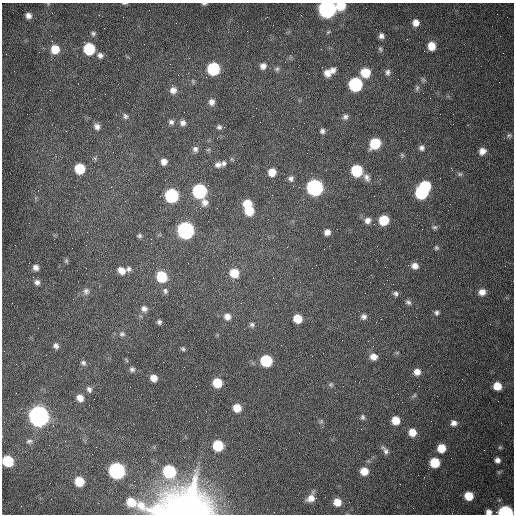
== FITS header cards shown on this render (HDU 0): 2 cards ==
NAXIS1  =                  512 /fastest changing axis
NAXIS2  =                  512 /next to fastest changing axis

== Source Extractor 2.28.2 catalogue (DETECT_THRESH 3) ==
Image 512 x 512 px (HDU 0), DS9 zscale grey, 1 PNG px = 1 image px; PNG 516 x 516 px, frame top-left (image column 1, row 512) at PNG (2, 3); no overlay
Background 1540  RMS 24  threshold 71.6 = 3 sigma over >= 5 px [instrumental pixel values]
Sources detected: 134; all 134 listed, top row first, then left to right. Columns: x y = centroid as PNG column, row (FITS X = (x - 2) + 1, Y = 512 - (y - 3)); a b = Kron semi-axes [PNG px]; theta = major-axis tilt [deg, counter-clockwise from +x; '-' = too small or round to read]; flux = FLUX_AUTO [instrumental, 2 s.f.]
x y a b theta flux
124 3 6 3 0 1.9e+03
204 4 6 3 1 2.5e+03
341 5 7 6 - 4.1e+04
327 9 8 8 - 7.4e+05
28 16 6 6 - 8.1e+03
416 23 7 6 - 1.1e+04
328 32 6 4 44 2.0e+03
93 33 7 6 - 3.7e+03
51 36 2 2 - 1.1e+03
381 36 6 6 - 5.9e+03
432 46 8 7 - 2.4e+04
55 49 9 8 - 2.8e+04
89 49 8 7 - 9.5e+04
380 49 7 5 -63 2.9e+03
100 55 8 7 - 6.6e+03
263 66 8 8 - 8.0e+03
213 69 8 8 - 1.3e+05
277 69 7 6 - 3.5e+03
333 70 8 7 - 7.6e+03
388 72 9 7 89 5.9e+03
327 73 8 8 - 1.2e+04
365 73 9 9 - 3.4e+04
355 84 8 8 - 2.0e+05
417 88 8 5 80 3.6e+03
173 90 9 8 - 9.6e+03
105 94 2 2 - 9.0e+02
212 102 8 7 - 8.1e+03
125 116 8 6 -67 4.1e+03
345 117 7 7 - 5.4e+03
171 122 7 7 - 4.7e+03
183 123 7 7 - 6.6e+03
97 127 8 7 - 7.6e+03
219 127 6 6 - 3.6e+03
293 128 2 2 - 6.4e+02
322 131 6 6 - 4.6e+03
509 135 8 6 14 4.0e+03
375 143 8 7 - 6.2e+04
422 148 7 6 - 5.0e+03
195 149 7 7 - 5.5e+03
208 150 6 4 19 2.1e+03
482 151 8 8 - 1.1e+04
402 155 7 4 -46 2.2e+03
95 158 5 5 - 2.5e+03
164 162 6 6 - 1.0e+04
224 163 7 6 - 4.5e+03
218 165 9 7 16 7.5e+03
80 169 7 7 - 6.0e+04
357 171 8 7 - 8.8e+04
272 172 7 7 - 1.9e+04
460 174 7 5 1 2.9e+03
367 177 11 7 -64 7.6e+03
291 178 8 8 - 6.0e+03
425 186 8 7 - 7.2e+04
315 188 8 8 - 4.4e+05
199 191 8 8 - 2.6e+05
422 193 8 8 - 1.3e+05
171 196 8 8 - 2.0e+05
205 202 10 9 - 1.0e+04
247 203 8 7 - 2.9e+04
249 211 8 8 - 3.7e+04
368 220 8 7 - 8.3e+03
384 220 7 7 - 4.7e+04
435 227 7 5 1 3.0e+03
186 230 8 8 - 5.5e+05
327 232 6 5 - 8.2e+03
139 236 6 5 - 3.2e+03
436 248 6 6 - 3.0e+03
66 261 6 5 - 2.5e+03
415 266 7 7 - 9.8e+03
36 267 7 7 - 7.6e+03
129 269 6 6 - 4.4e+03
121 270 9 7 -43 1.4e+04
234 273 8 8 - 3.4e+04
162 276 8 7 - 6.8e+04
273 278 2 2 - 7.5e+02
37 282 7 7 - 6.2e+03
86 291 9 8 - 6.1e+03
165 291 7 6 - 4.2e+03
482 292 8 7 - 1.2e+04
395 294 7 6 - 4.4e+03
408 302 8 6 -25 4.4e+03
276 303 3 2 - 1.2e+03
144 309 8 7 - 6.8e+03
437 313 6 6 - 4.1e+03
227 317 9 9 - 1.1e+04
364 317 7 6 - 5.7e+03
298 319 7 6 - 3.1e+04
381 319 2 2 - 7.6e+02
159 322 5 4 - 3.6e+03
252 325 7 7 - 4.2e+03
122 334 8 6 -15 4.2e+03
56 346 7 6 - 5.7e+03
183 349 6 5 - 2.7e+03
397 353 6 4 -18 1.9e+03
373 357 8 7 - 1.2e+04
266 361 8 7 - 1.0e+05
83 363 7 6 - 4.4e+03
132 369 7 6 - 4.4e+03
417 372 7 7 - 1.2e+04
154 378 6 6 - 1.3e+04
217 383 7 7 - 4.4e+04
331 385 6 5 - 2.9e+03
497 386 7 6 - 2.4e+04
89 389 8 6 -63 5.3e+03
414 395 9 4 27 2.7e+03
80 398 8 7 - 1.3e+04
237 408 7 7 - 2.4e+04
39 416 9 8 - 1.4e+06
363 417 7 6 - 3.9e+03
396 420 7 7 - 2.5e+04
321 421 6 6 - 2.9e+03
454 423 7 6 - 7.8e+03
412 432 8 7 - 2.0e+04
29 441 10 7 5 6.0e+03
218 446 7 7 - 6.1e+04
500 447 5 5 - 1.9e+03
441 448 7 7 - 2.7e+04
385 450 13 6 -55 6.7e+03
484 450 3 2 - 1.2e+03
497 460 5 5 - 6.6e+03
8 461 8 7 - 7.6e+04
435 462 7 7 - 5.0e+04
117 471 8 8 - 4.2e+05
169 471 8 8 - 1.5e+05
364 471 7 7 - 2.1e+04
79 481 7 7 - 4.1e+04
469 496 7 6 - 3.2e+04
311 498 11 8 59 1.5e+04
316 498 3 2 - 3.7e+03
131 502 24 10 -20 4.6e+04
337 502 7 7 - 2.0e+04
185 511 25 18 1 2.2e+06
489 512 6 5 - 8.2e+03
506 512 8 5 -3 2.7e+05
At the frame edge (FLAGS 8, measured only in part): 8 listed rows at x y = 124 3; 204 4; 341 5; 327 9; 8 461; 185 511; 489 512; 506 512